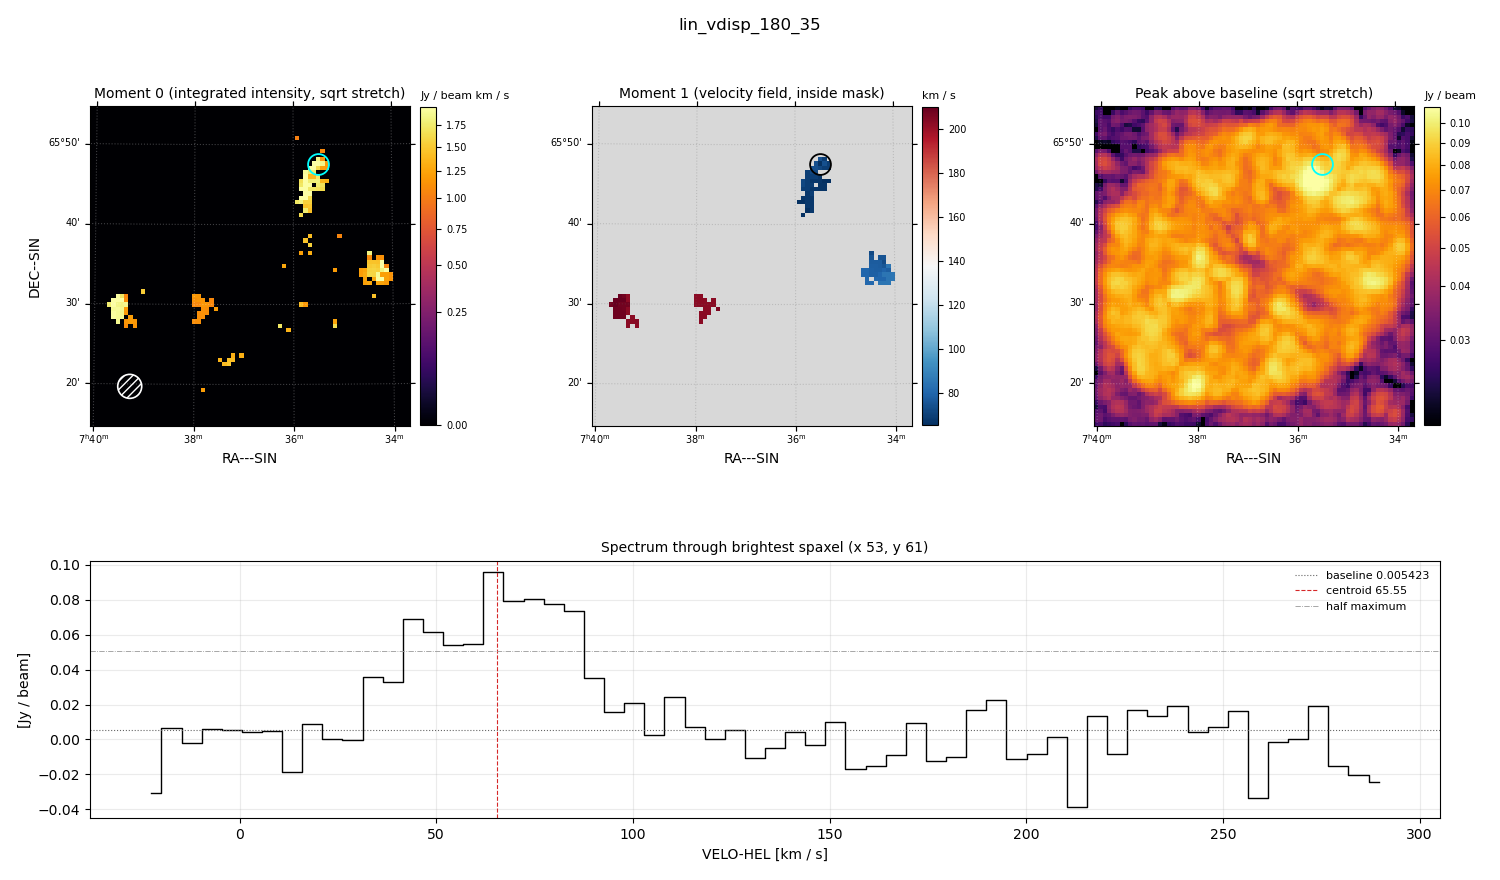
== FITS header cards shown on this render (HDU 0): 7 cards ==
OBJECT  = 'lin_vdisp_180_35'
BUNIT   = 'JY/BEAM '           /
CTYPE1  = 'RA---SIN'           /
CTYPE2  = 'DEC--SIN'           /
CTYPE3  = 'VELO-HEL'           /
NAXIS3  =                   62 / length of data axis 3
CUNIT3  = 'km/s    '           /

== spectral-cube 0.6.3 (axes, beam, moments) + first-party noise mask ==
SpectralCube HDU 0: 62 channels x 75 x 75 spaxels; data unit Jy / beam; figure title: lin_vdisp_180_35
Units: BUNIT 'JY/BEAM' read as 'Jy/beam' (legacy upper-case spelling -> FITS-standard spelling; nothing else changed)
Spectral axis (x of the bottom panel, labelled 'VELO-HEL [km / s]'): -22 .. 290 km / s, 62 channels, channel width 5.12 km / s
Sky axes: RA---SIN/DEC--SIN; field 40' x 40' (32 arcsec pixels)
Beam (drawn as the hatched ellipse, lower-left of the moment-0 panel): BMAJ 180 arcsec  BMIN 180 arcsec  BPA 0 deg
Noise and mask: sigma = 0.018 Jy / beam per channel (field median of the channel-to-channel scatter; agrees with the line-free scatter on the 4488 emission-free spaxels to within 19%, no correlation factor applied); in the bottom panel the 58 channels outside the line scatter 0.019 Jy / beam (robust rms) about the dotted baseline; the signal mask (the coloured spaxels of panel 2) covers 2% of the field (49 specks smaller than half a beam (17.9 px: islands under 18 px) dropped from it)
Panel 1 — Moment 0 (line voxels x channel width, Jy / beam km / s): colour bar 0 .. 1.97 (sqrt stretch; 0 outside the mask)
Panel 2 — Moment 1 (intensity-weighted velocity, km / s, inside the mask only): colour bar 65 .. 210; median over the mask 80
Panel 3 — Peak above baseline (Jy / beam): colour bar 0.0239 .. 0.108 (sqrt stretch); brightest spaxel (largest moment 0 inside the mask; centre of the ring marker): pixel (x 53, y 61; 0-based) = FK5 07h35m30s +65d48m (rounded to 10 s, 60 arcsec steps: no finer than the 32 arcsec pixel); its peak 0.0904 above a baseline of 0.005423
Panel 4 — spectrum at that spaxel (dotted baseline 0.005423 Jy / beam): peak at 65 km / s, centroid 65.55 km / s (red dashed line; intensity-weighted over the run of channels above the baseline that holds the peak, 31 .. 103 km / s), W50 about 46 km / s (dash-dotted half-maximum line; edge to edge of the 9 channels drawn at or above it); detected line 62 .. 82 km / s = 4 of 62 channels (6%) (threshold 4 sigma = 0.072 Jy / beam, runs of >= 3 channels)